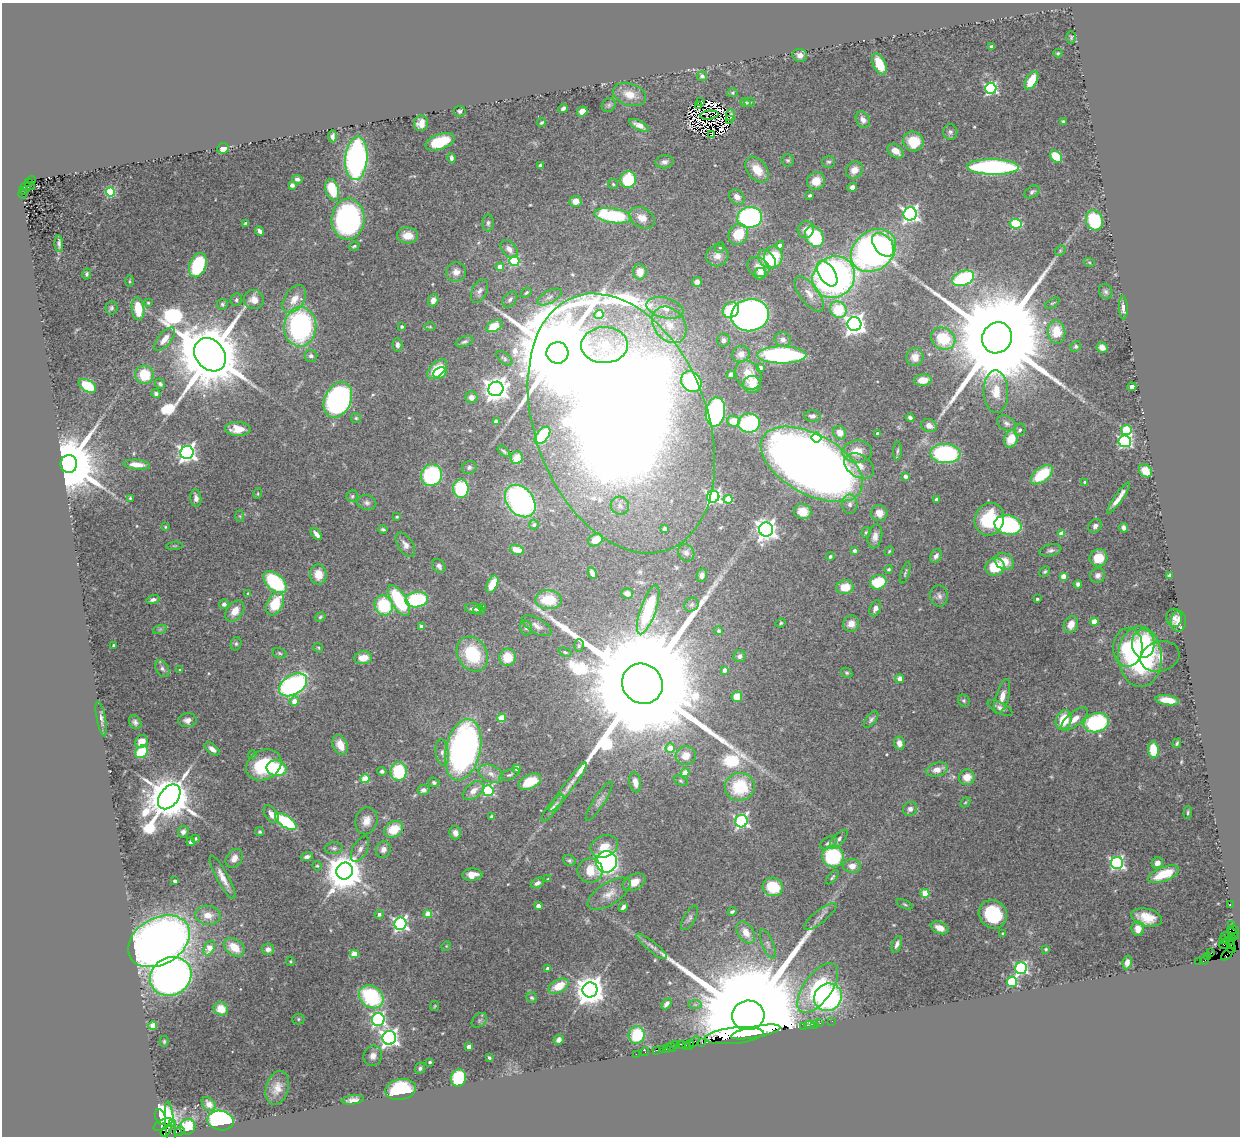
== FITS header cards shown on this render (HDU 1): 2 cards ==
NAXIS1  =                 1238
NAXIS2  =                 1134

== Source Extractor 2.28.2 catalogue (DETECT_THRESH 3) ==
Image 1238 x 1134 px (HDU 1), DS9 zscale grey, 1 PNG px = 1 image px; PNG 1242 x 1138 px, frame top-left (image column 1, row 1134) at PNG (2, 3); each listed source drawn as its Kron ellipse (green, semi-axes under 4 px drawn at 4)
Background 0.845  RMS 0.05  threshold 0.15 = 3 sigma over >= 5 px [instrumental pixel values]
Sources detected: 538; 11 with non-positive FLUX_AUTO (blend fragments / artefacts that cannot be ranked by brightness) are neither listed nor drawn; of the other 527, the 500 brightest by FLUX_AUTO listed and drawn (27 fainter detections omitted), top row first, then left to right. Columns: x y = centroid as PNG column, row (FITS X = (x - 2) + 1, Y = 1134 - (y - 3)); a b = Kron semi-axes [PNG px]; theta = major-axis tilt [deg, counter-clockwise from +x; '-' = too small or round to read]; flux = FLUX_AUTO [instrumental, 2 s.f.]
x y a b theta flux
1071 37 6 5 - 4.8
991 46 4 3 - 7.7
1058 53 4 4 - 4.3
800 55 7 6 - 21
879 64 11 6 -65 87
702 76 5 5 - 15
1031 80 10 5 60 73
991 88 5 5 - 590
733 93 5 4 - 4.5
629 94 17 11 -18 50
701 101 3 2 - 5.1
745 102 5 4 - 7
750 103 5 4 - 5.1
609 105 7 6 - 7.7
698 105 4 3 - 6.2
563 109 5 3 - 11
460 111 6 5 - 6.6
582 111 5 4 - 26
709 115 9 4 7 16
731 115 6 2 83 5.7
729 120 3 2 - 3.9
863 120 9 6 -60 20
1063 121 3 3 - 5.4
421 123 8 7 - 30
542 123 5 3 - 5.3
639 125 11 4 -26 20
950 132 8 7 - 10
712 134 3 3 - 5.9
333 136 6 4 -89 11
913 141 10 9 - 100
440 142 15 7 18 130
223 148 5 5 - 31
896 151 9 6 -39 31
1056 157 7 5 -46 130
356 158 22 11 85 820
451 158 5 3 - 8.9
788 160 6 6 - 6.6
664 162 9 6 6 12
829 162 6 6 - 7.7
540 166 4 4 - 8.4
993 167 26 7 -1 730
757 170 15 9 -52 64
854 170 9 8 - 34
297 179 5 4 - 9.6
31 180 4 3 - 290
628 180 8 8 - 160
816 181 9 8 - 51
29 182 3 3 - 250
613 184 5 5 - 4.9
292 185 4 3 - 21
27 186 7 3 7 660
852 187 5 4 - 16
25 190 3 3 - 220
332 190 11 6 -73 120
110 192 4 4 - 280
1032 192 8 5 34 8
23 193 5 3 - 210
810 195 4 3 - 5.7
737 197 8 6 -43 25
575 201 6 5 - 31
910 214 6 6 - 1200
613 216 19 7 -9 320
750 217 12 10 9 670
642 218 13 9 -30 35
348 219 20 16 87 760
1094 220 10 8 -70 200
245 223 4 3 - 4.1
488 223 8 5 85 8.9
1016 224 6 5 - 260
806 229 8 8 - 28
260 231 5 4 - 11
738 234 11 9 57 87
408 236 11 8 -5 48
814 237 11 8 -56 240
59 244 8 3 -86 9.5
780 245 4 4 - 26
883 245 13 9 -50 300
354 246 5 3 - 5
720 248 5 4 - 5.4
509 249 10 7 -48 23
873 250 24 19 39 1400
1060 251 6 4 46 5.6
717 256 11 10 - 25
773 257 11 9 83 120
767 259 11 7 -47 74
514 261 5 5 - 260
1089 262 5 3 - 3.8
198 265 13 8 68 260
500 267 4 4 - 54
759 267 12 9 -32 38
456 272 10 9 - 28
640 272 7 7 - 49
87 274 5 4 - 7.7
760 274 6 5 - 28
827 274 14 8 -58 360
834 277 22 20 40 1200
963 278 11 7 22 350
129 281 6 3 90 4.1
697 282 5 5 - 20
479 291 12 7 64 16
1106 292 8 6 -63 9.4
526 293 6 4 38 5.5
809 294 21 9 -53 38
549 297 13 6 28 18
254 299 10 9 - 33
294 299 16 9 56 46
510 299 9 6 49 11
236 300 6 5 - 7.1
433 300 6 5 - 21
148 303 4 4 - 4.1
1052 303 8 3 33 4.1
222 304 5 5 - 6.7
111 308 6 6 - 6.9
665 308 19 10 -14 55
1123 308 12 4 -89 19
138 309 11 6 -84 94
731 310 8 7 - 160
838 310 9 7 -43 130
599 314 4 4 - 110
750 315 19 16 10 1700
854 324 7 7 - 2200
669 325 20 15 -52 89
494 326 9 5 26 87
300 327 20 16 87 710
402 327 3 3 - 7.5
430 327 5 3 - 4.2
1057 332 12 8 -82 72
997 338 16 14 58 130000
165 339 14 6 49 31
783 339 8 7 - 15
943 339 12 10 -30 150
723 340 6 6 - 12
464 342 9 5 20 8.1
397 345 6 5 - 11
604 345 23 18 1 120
1076 346 5 5 - 6.1
1102 347 6 5 - 20
557 353 11 11 - 88000
741 354 9 8 - 25
210 355 18 14 -50 58000
782 355 25 8 0 560
311 356 6 6 - 11
915 357 9 8 - 31
504 358 9 5 -39 8.2
760 368 3 3 - 15
437 369 12 7 42 94
440 373 7 5 31 42
144 375 9 9 - 100
731 375 4 4 - 42
748 375 15 12 -58 65
923 380 9 6 3 39
691 382 11 9 -48 320
160 384 6 4 -50 6.6
752 384 9 8 - 30
87 386 9 6 -31 120
1132 387 4 4 - 36
496 389 7 7 - 3300
996 392 21 12 -88 69
156 394 5 4 - 8.6
471 397 6 6 - 23
338 400 19 13 65 750
716 412 14 9 81 560
812 416 8 5 0 14
356 418 5 5 - 4.5
910 418 4 3 - 9.6
496 421 4 3 - 8.1
733 421 6 5 - 47
621 423 135 86 -69 14000
749 423 11 9 10 320
1006 423 10 7 -30 14
929 426 8 6 -21 24
238 429 13 7 -3 46
1020 430 6 5 - 8.7
1126 430 5 5 - 180
840 433 7 6 - 36
877 434 3 3 - 14
542 435 10 5 51 140
816 437 5 5 - 230
1011 439 8 6 70 78
1125 441 6 6 - 590
504 451 7 4 -39 5.5
897 451 9 3 89 6.5
187 452 6 6 - 1500
857 452 15 11 3 63
945 454 15 9 -3 450
517 458 6 6 - 34
69 464 9 8 - 39000
812 464 56 30 -29 5400
136 465 13 5 -4 33
859 466 16 11 -32 46
469 467 7 6 - 9
1145 471 7 5 -43 53
432 475 11 10 - 380
1042 475 13 7 39 160
905 476 3 3 - 20
1085 482 3 3 - 10
461 489 9 7 89 250
258 494 5 4 - 4.1
352 496 6 5 - 5.9
713 497 6 6 - 820
130 498 4 4 - 3.7
196 498 9 5 -84 16
1119 498 19 4 55 30
728 499 4 4 - 120
937 499 3 3 - 11
520 501 18 13 -50 750
367 503 9 7 -12 13
850 504 9 7 -89 17
620 506 9 9 - 18
803 511 9 7 -12 49
879 513 8 8 - 33
240 516 6 4 -88 4.8
397 517 3 3 - 4.1
989 519 16 14 68 220
534 525 5 5 - 7.1
1008 525 14 9 -14 470
1095 526 7 6 - 14
165 527 3 3 - 3.3
1124 528 5 4 - 12
383 529 4 4 - 6.2
664 529 4 4 - 17
766 530 7 7 - 2100
866 532 5 4 - 5.5
316 534 7 4 -49 16
1062 534 4 4 - 59
875 536 12 7 79 23
595 540 8 5 31 58
405 545 14 7 -58 21
175 546 8 3 5 4.1
517 550 7 5 -18 43
1050 550 11 6 12 12
855 551 3 3 - 12
889 551 5 4 - 4.1
686 553 9 7 -53 12
830 556 4 4 - 5.8
936 556 7 5 61 13
1099 558 9 8 - 68
1004 561 10 8 -30 56
439 566 7 6 - 12
995 567 9 8 - 100
889 569 4 4 - 5.5
1045 572 6 4 43 4.9
592 573 6 4 -62 19
905 573 11 3 71 5.9
318 574 10 8 -87 53
702 575 7 5 78 13
1098 575 8 7 - 15
1063 576 4 4 - 44
1169 576 4 3 - 18
275 582 14 8 -41 260
878 582 8 7 - 130
492 584 9 5 64 61
1078 584 4 4 - 11
845 587 9 7 7 61
248 593 4 4 - 6.1
627 593 6 5 - 15
939 596 10 9 - 14
1037 599 3 3 - 5.7
153 600 7 4 15 11
399 600 17 7 -59 250
417 600 11 7 10 280
548 600 13 9 -3 110
224 604 5 5 - 10
275 604 12 8 62 120
384 605 10 9 - 190
691 605 7 6 - 8.2
483 607 3 3 - 4.7
473 608 9 5 -3 12
875 608 8 5 67 14
479 610 6 4 -10 7.3
648 610 26 7 71 240
235 611 12 8 52 42
320 617 5 4 - 5.8
1174 618 9 8 - 16
1178 621 10 7 87 28
1094 622 4 4 - 73
781 623 5 3 - 4
851 624 8 7 - 31
1071 624 9 6 67 39
537 626 16 7 -30 20
421 627 4 4 - 23
526 628 7 6 - 8.6
160 629 7 4 19 6.3
719 631 4 4 - 7.6
236 644 7 5 75 6.7
1143 644 14 11 -87 340
114 645 3 3 - 11
579 646 6 4 89 5.4
1128 647 19 15 87 210
318 648 5 4 - 4.2
565 652 6 3 -19 4.8
279 653 7 5 -18 6.3
472 654 18 14 -58 180
740 656 6 6 - 12
507 657 9 8 - 70
1140 657 30 21 -87 440
1160 657 20 15 16 38
363 658 9 6 6 46
162 669 9 6 -61 12
180 670 3 2 - 3.3
724 670 4 4 - 24
847 673 6 4 -30 5.4
900 679 4 4 - 33
642 684 21 19 -39 240000
293 685 15 9 31 750
737 697 5 5 - 61
1002 697 18 6 74 34
1167 700 12 5 -8 54
294 701 5 4 - 34
964 701 6 5 - 6.3
1000 708 14 5 -28 16
501 718 4 4 - 120
101 719 18 4 -79 14
1075 719 16 7 38 33
187 720 9 7 7 17
871 720 10 5 52 9.6
1064 720 10 7 68 98
135 722 7 5 -56 11
1096 723 13 9 15 370
141 741 7 6 - 37
899 743 6 5 - 24
1177 743 5 3 - 5
340 745 10 7 -65 52
670 748 4 4 - 62
212 749 9 5 -37 16
463 750 31 17 77 1100
1153 750 8 5 -84 93
141 752 7 5 39 130
442 753 13 6 -82 16
252 755 4 3 - 4.2
686 756 10 9 - 45
264 765 19 14 29 190
277 768 10 8 -9 170
517 768 4 4 - 39
937 770 11 6 15 38
382 771 4 4 - 8.6
399 771 9 8 - 190
685 773 4 4 - 64
491 774 13 8 -24 28
509 775 11 5 24 9.7
967 777 8 7 - 47
365 779 4 4 - 140
681 781 8 4 -27 6
434 782 5 4 - 6.8
530 782 12 7 24 86
635 782 10 5 -80 23
568 787 30 5 53 27
740 787 15 14 - 200
423 790 6 5 - 16
473 791 12 7 40 31
488 791 5 5 - 370
169 797 14 9 52 18000
599 801 23 5 57 17
965 802 6 3 44 3.6
553 808 16 5 52 18
910 809 7 7 - 15
1188 812 6 4 85 5.5
271 814 10 6 -56 21
491 817 4 4 - 6.4
366 821 14 10 75 37
741 821 6 6 - 730
286 822 12 5 -33 270
394 829 10 7 33 88
183 832 6 5 - 14
260 832 4 4 - 5.8
455 833 6 5 - 18
195 839 4 3 - 8.4
839 839 12 5 47 13
191 842 4 3 - 8.2
828 843 9 5 29 12
604 846 14 10 22 52
334 848 9 6 4 9.1
360 849 14 7 62 19
383 849 8 7 - 20
833 856 11 11 - 250
307 857 6 4 13 12
234 858 10 7 56 26
569 860 7 5 -31 7.2
607 862 11 10 - 980
1117 863 6 6 - 710
1157 863 6 5 - 27
317 866 5 4 - 4.5
852 866 9 7 1 30
345 871 9 8 - 10000
590 871 12 12 - 66
1164 874 16 7 22 110
472 875 10 6 4 35
832 877 8 4 49 6
223 878 24 6 -62 35
548 879 3 3 - 3.5
175 881 3 3 - 11
634 882 12 8 24 36
537 883 7 5 27 11
773 887 10 9 - 140
925 893 4 4 - 110
609 894 24 11 33 44
905 904 9 4 -24 5.8
1230 904 2 2 - 37
538 906 4 4 - 24
623 907 5 3 - 12
732 912 5 3 - 6.3
379 914 4 4 - 13
428 914 4 4 - 88
993 914 15 13 -49 180
208 915 12 9 -7 44
820 916 20 6 39 20
1146 917 16 8 -14 58
690 918 14 6 60 12
400 924 6 6 - 990
1231 925 3 2 - 160
940 928 9 6 -24 34
1138 929 7 6 - 27
1233 930 6 4 -10 220
746 932 12 8 -57 41
1003 933 3 2 - 3.8
1233 934 6 3 -44 160
1227 936 6 2 0 180
1233 938 4 2 - 140
1223 939 2 2 - 140
159 941 33 23 30 2900
1229 941 3 3 - 120
768 944 16 5 -68 15
897 944 8 4 69 12
1225 945 6 3 -11 150
1231 945 3 2 - 63
446 946 5 4 - 3.5
652 946 19 5 -39 18
234 947 11 8 -37 67
209 948 8 5 62 62
1232 948 4 3 - 85
268 949 6 6 - 16
1046 949 3 3 - 3.8
1211 953 2 2 - 110
354 954 4 4 - 85
1227 954 8 3 49 100
1208 957 2 2 - 77
1205 960 4 2 - 38
290 961 4 4 - 3.3
1199 961 2 2 - 7.9
1127 963 7 4 82 17
1021 968 6 5 - 640
548 969 4 3 - 17
171 976 21 19 29 2000
1012 982 5 5 - 240
559 986 11 6 29 77
818 988 29 14 54 260
590 990 7 7 - 5700
371 997 13 10 -35 360
828 997 14 13 - 570
532 998 6 5 - 6.5
666 1004 6 4 49 12
695 1004 7 4 0 6.8
435 1006 5 4 - 3.8
221 1009 7 6 - 42
748 1015 16 15 - 210000
298 1019 6 5 - 5.5
378 1019 6 6 - 810
479 1020 9 6 42 8.6
832 1021 2 2 - 3.7
820 1023 2 2 - 16
814 1024 2 2 - 25
809 1025 5 3 - 32
153 1026 4 4 - 67
803 1026 2 2 - 31
756 1032 25 5 11 4000
637 1035 9 8 - 150
734 1036 29 8 6 2900
389 1038 7 7 - 1600
559 1040 5 5 - 13
164 1041 5 4 - 4.5
694 1042 6 4 39 110
702 1042 4 2 - 38
675 1045 2 2 - 11
681 1045 4 4 - 160
686 1045 2 2 - 57
690 1045 4 3 - 25
469 1047 4 4 - 32
672 1047 5 2 - 14
667 1048 3 3 - 20
662 1049 2 2 - 3.6
656 1050 4 3 - 61
645 1051 4 2 - 10
636 1054 2 2 - 12
373 1056 10 9 - 23
489 1058 3 3 - 5.4
430 1062 3 3 - 5.7
420 1068 6 5 - 8.6
459 1078 9 7 74 310
277 1088 17 11 73 33
401 1090 15 10 10 270
353 1100 11 4 6 18
209 1104 8 6 -45 17
160 1117 8 5 -68 1600
221 1121 13 10 -9 560
173 1124 3 3 - 29
163 1125 10 5 28 570
188 1127 8 7 - 120
170 1128 27 4 -84 82
166 1130 7 3 54 180
179 1131 5 3 - 380
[27 fainter detections neither listed nor drawn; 11 non-positive-flux detections neither listed nor drawn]